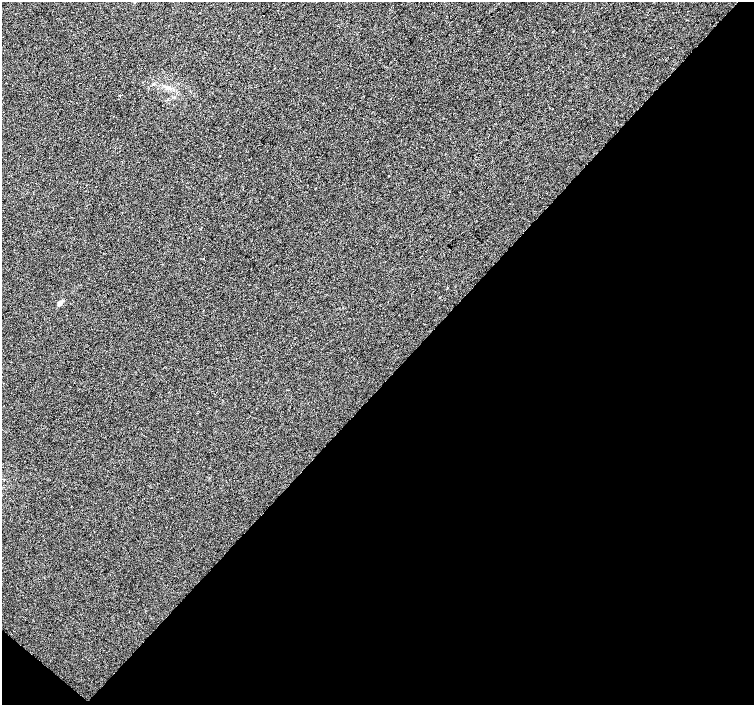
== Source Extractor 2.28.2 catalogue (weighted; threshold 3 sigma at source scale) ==
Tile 15 of 4 x 4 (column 3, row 4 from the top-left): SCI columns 3006-4508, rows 173-1578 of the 6021 x 6033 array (HDU 1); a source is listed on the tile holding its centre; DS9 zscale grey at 2 x 2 block average (1 PNG px = mean of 2 x 2 image px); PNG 756 x 707 px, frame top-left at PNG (2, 2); no overlay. Shown black and unused: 46% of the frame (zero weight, under 2 of 3 exposures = <1% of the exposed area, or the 3 px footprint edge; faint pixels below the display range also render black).
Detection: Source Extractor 2.28.2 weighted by HDU 2 'WHT'; one run over the whole footprint, this tile lists its part. Background 0.00624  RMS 0.005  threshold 0.0223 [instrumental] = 3 sigma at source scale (4.5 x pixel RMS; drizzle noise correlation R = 1.50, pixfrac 1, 0.0396/0.0396 arcsec/px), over >= 5 px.
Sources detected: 3; all 3 listed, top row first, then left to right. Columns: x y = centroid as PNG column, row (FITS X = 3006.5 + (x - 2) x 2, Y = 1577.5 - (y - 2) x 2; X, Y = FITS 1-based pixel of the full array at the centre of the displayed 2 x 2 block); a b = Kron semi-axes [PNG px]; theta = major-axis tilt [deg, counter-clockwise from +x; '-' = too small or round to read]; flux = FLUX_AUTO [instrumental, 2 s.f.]
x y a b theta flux
168 87 6 4 -9 4.2
120 95 2 2 - 1.7
61 302 6 4 21 3.3